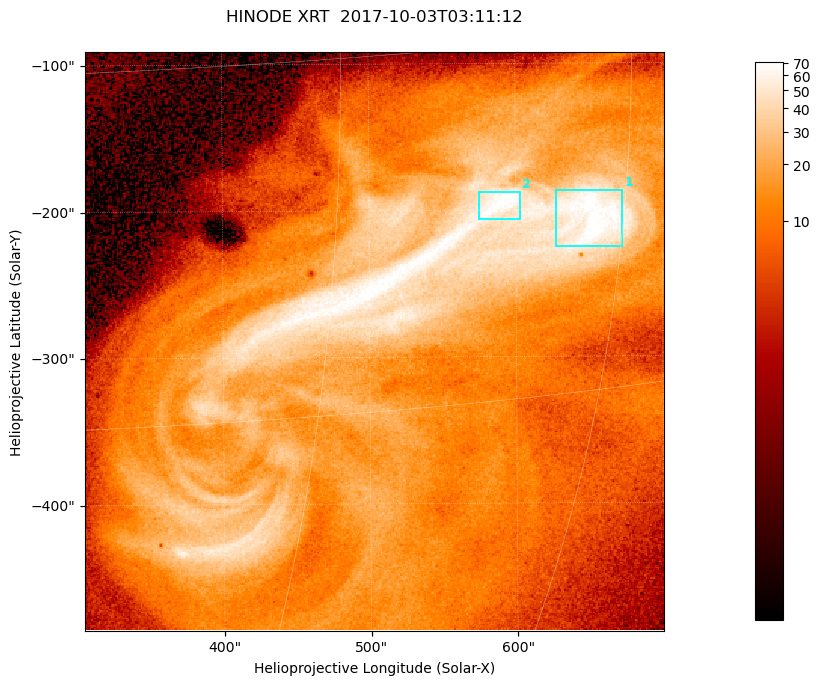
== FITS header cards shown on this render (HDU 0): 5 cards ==
TELESCOP= 'HINODE  '           /
INSTRUME= 'XRT     '           /
DATE_OBS= '2017-10-03T03:11:12.730' /
CTYPE1  = 'Solar-X '           /
CTYPE2  = 'Solar-Y '           /

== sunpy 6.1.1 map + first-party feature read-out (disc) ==
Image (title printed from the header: HINODE XRT  2017-10-03T03:11:12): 384 x 384 px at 1.03 arcsec/px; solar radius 958 arcsec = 932 px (partial field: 5.4% of the solar disc is inside the frame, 100% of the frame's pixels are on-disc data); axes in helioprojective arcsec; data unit not stated in the header (colour bar unlabelled)
Orientation: roll -0.357 deg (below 1 deg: not rotated)
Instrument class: DISC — disc imager (sunpy class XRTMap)
Bright regions (active regions / flare kernels): reference = the on-disc median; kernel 3 px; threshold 5 sigma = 49.2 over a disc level ~11.9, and >= 1.15x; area >= 147 px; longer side >= 5 px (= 5.1 arcsec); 2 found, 2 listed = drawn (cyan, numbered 1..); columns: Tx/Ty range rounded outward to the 5 arcsec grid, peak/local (2 s.f.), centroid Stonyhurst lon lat
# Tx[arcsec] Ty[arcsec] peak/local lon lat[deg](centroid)
1 625..675 -225..-185 6.6 +43 -8
2 575..605 -210..-185 6.3 +38 -7